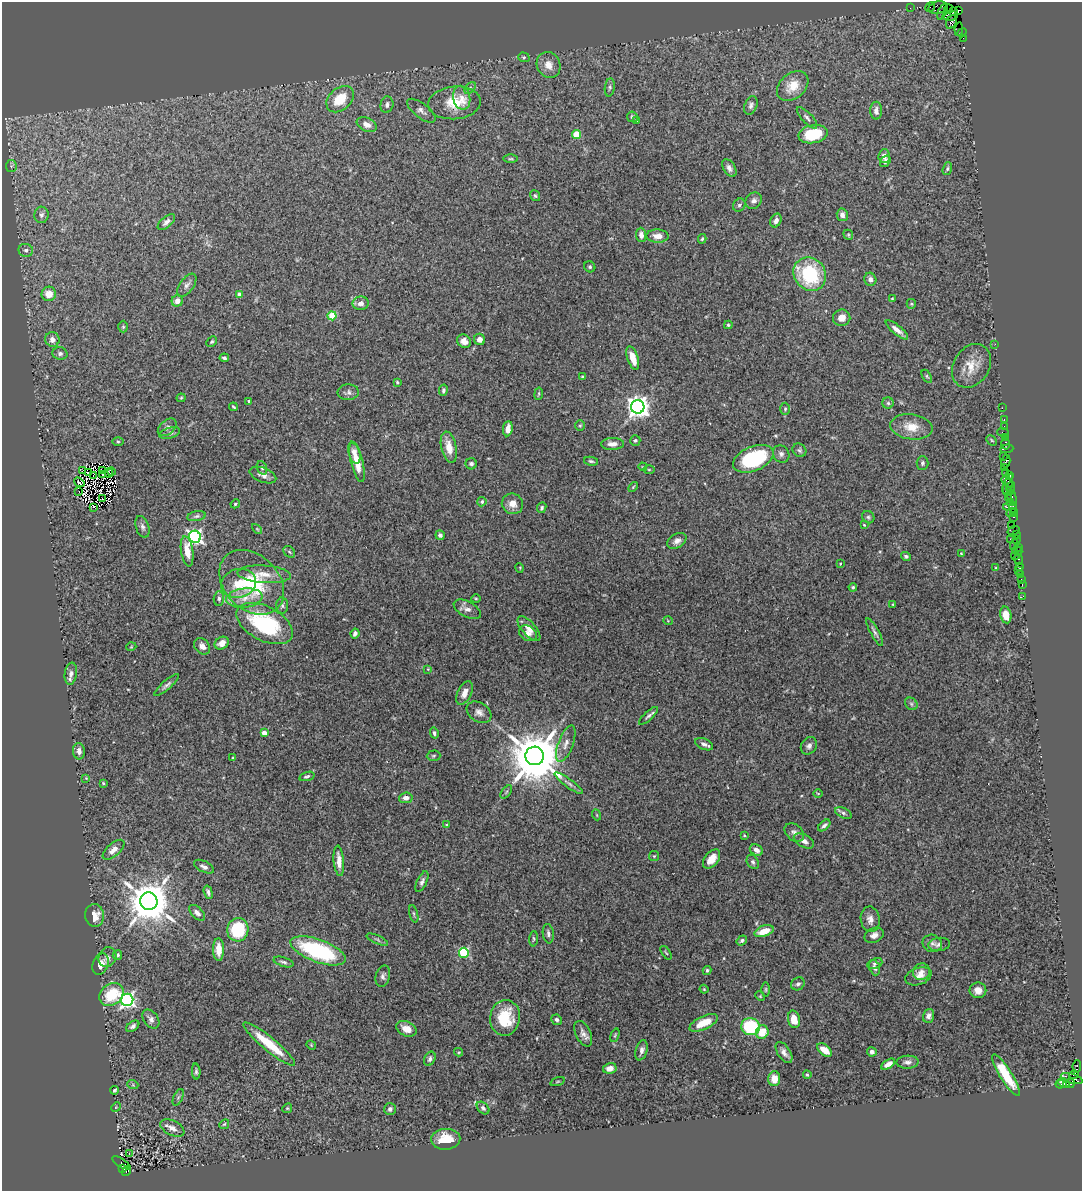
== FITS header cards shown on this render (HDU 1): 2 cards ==
NAXIS1  =                 1080
NAXIS2  =                 1189

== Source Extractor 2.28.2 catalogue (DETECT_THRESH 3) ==
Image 1080 x 1189 px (HDU 1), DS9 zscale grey, 1 PNG px = 1 image px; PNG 1084 x 1193 px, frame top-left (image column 1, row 1189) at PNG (2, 2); each listed source drawn as its Kron ellipse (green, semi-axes under 4 px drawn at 4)
Background 1.68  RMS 0.043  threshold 0.13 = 3 sigma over >= 5 px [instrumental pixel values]
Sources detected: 326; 6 with non-positive FLUX_AUTO (blend fragments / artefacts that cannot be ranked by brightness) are neither listed nor drawn; the other 320 listed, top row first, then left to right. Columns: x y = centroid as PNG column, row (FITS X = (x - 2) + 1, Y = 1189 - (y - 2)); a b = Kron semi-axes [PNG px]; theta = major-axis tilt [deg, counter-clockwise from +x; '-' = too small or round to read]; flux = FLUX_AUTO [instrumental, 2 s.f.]
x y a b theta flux
930 7 5 3 - 32
938 7 9 6 15 580
910 8 2 2 - 29
948 9 4 2 - 70
942 11 9 3 66 340
953 11 3 3 - 440
958 11 3 3 - 360
950 16 8 5 8 2100
951 22 7 5 60 520
959 29 7 2 83 12
962 33 5 3 - 98
963 38 2 2 - 26
524 57 6 4 -19 5
549 65 13 11 -63 29
793 86 18 12 40 47
610 87 9 5 83 6.2
470 88 7 4 46 5.2
462 98 12 8 -77 22
340 99 15 11 42 70
455 103 26 16 5 84
387 105 8 6 77 11
751 105 10 6 67 9.3
421 111 17 7 -37 16
876 111 9 6 90 14
632 117 5 5 - 5.7
807 118 14 5 -47 9.4
636 120 3 3 - 5.9
367 125 10 6 -23 20
577 134 4 4 - 99
813 134 15 9 11 120
884 156 7 5 88 15
511 159 7 3 0 3.6
885 161 6 4 53 7.6
11 166 6 5 - 4.6
729 168 10 6 -59 12
947 169 7 4 73 5.2
535 196 6 4 -52 4.7
754 201 9 7 45 13
739 205 7 5 53 6.5
41 215 8 7 - 11
842 215 6 5 - 12
776 220 7 5 65 13
166 222 10 5 40 11
641 235 7 5 -86 14
848 235 5 4 - 3.7
657 236 11 6 -2 26
702 239 5 3 - 4.3
26 250 7 6 - 9.3
590 267 6 5 - 5.4
810 274 17 15 -48 220
870 279 7 6 - 13
187 285 13 7 53 13
49 294 7 7 - 38
239 294 4 4 - 21
892 298 4 2 - 2.1
177 301 6 5 - 18
361 303 8 7 - 15
911 304 5 4 - 3.7
332 316 4 4 - 100
842 318 8 8 - 22
728 325 4 3 - 4
123 327 6 5 - 4.5
897 330 14 4 -39 18
52 339 7 7 - 18
479 339 6 5 - 17
464 341 7 6 - 22
212 342 6 4 45 4.6
995 344 3 2 - 3.8
60 353 7 6 - 8.8
224 358 4 3 - 6.1
633 358 12 5 -72 40
971 366 23 18 58 58
582 376 3 3 - 3.5
927 376 7 4 -58 4.2
397 382 4 3 - 4
443 390 6 4 80 6
348 392 10 8 5 11
539 394 6 3 81 3.5
181 398 4 4 - 3
249 401 3 3 - 4.7
888 403 5 5 - 6
233 407 4 2 - 3.4
638 407 7 6 - 2300
1002 408 2 2 - 38
785 409 6 5 - 4.9
1004 420 3 2 - 87
580 426 5 5 - 3.9
1004 426 2 2 - 53
167 427 11 7 41 12
911 427 21 12 -8 51
508 429 7 5 84 22
1003 432 6 2 -18 180
170 433 10 5 16 8.5
1005 437 2 2 - 59
635 440 5 5 - 4.9
992 440 6 3 -46 3.4
118 442 6 4 -1 4
612 444 11 6 1 19
1006 444 6 3 88 200
449 447 16 7 -77 36
1007 449 6 3 6 140
799 450 7 6 - 6.5
354 453 11 5 -76 16
781 454 9 8 - 11
1003 456 4 3 - 200
753 459 21 12 23 250
591 461 7 4 -11 5.5
1006 461 6 4 76 340
357 462 20 6 -75 51
922 463 7 6 - 6.8
471 464 6 5 - 8.8
643 467 4 3 - 2.7
1004 467 2 2 - 150
262 468 7 5 -67 6.5
83 470 3 2 - 15
649 470 6 4 -1 3.6
103 471 3 2 - 0.29
111 472 4 3 - 2.7
1005 472 2 2 - 49
89 473 3 2 - 2.4
109 473 4 2 - 5.3
102 474 3 2 - 1.2
93 475 3 2 - 2.9
263 475 14 7 -20 16
1009 475 4 2 - 95
1006 480 4 3 - 180
79 482 6 4 -36 4.7
1008 484 10 3 72 510
633 487 6 3 46 3.3
1011 488 6 3 75 210
1007 490 6 3 -70 130
1010 491 3 3 - 170
79 492 2 2 - 6.5
1008 497 2 2 - 81
1012 498 8 3 -79 410
103 499 2 2 - 1.7
482 502 5 4 - 6.1
1010 502 3 3 - 210
235 504 5 4 - 4
512 504 11 10 - 24
1010 506 7 3 14 190
93 507 2 2 - 2.2
542 508 5 4 - 5.7
1013 508 4 2 - 120
1011 513 5 3 - 280
1014 513 4 2 - 130
196 516 9 5 10 6.6
868 517 6 5 - 5.5
1013 517 3 3 - 110
864 525 3 2 - 2.5
1012 525 2 2 - 78
142 527 11 6 -71 9.6
257 529 6 3 -45 2.8
1014 531 6 3 17 170
1016 534 4 2 - 140
440 535 5 4 - 9
195 537 6 6 - 830
1010 539 3 2 - 280
1017 539 3 2 - 92
677 541 10 7 31 14
1014 545 5 3 - 300
1018 547 2 2 - 110
187 551 15 6 -81 43
1017 551 5 3 - 150
289 552 6 5 - 4.5
961 553 2 2 - 2.1
906 556 5 4 - 6.3
1015 556 4 2 - 610
1019 560 5 3 - 160
840 564 3 2 - 2.5
1020 566 3 3 - 77
520 568 5 3 - 2.3
996 568 4 2 - 2.3
1018 570 3 2 - 29
264 574 27 8 -4 44
1021 574 3 3 - 160
1021 579 2 2 - 24
252 582 37 27 -45 210
239 583 18 14 16 58
1022 585 3 2 - 63
853 587 4 4 - 4.5
1023 596 3 2 - 23
219 598 7 5 87 8.1
244 598 18 9 6 38
476 599 5 3 - 2.9
893 604 3 3 - 2.5
282 606 8 6 -88 8.4
467 609 15 7 -28 16
1006 615 8 5 -78 34
668 621 5 3 - 2.1
265 623 31 17 -28 270
529 629 15 7 -48 21
875 632 16 4 -61 9.5
355 633 5 4 - 11
528 633 9 7 -31 15
222 643 7 6 - 19
202 646 9 7 -48 16
131 647 5 3 - 2.4
428 669 4 4 - 2.5
71 674 11 6 82 14
167 685 16 4 41 10
465 693 13 7 64 22
911 704 7 5 -47 6.3
479 712 13 9 -32 17
648 716 12 4 42 8.5
264 733 4 4 - 37
434 733 5 4 - 6.2
566 744 19 7 69 23
704 744 9 5 -24 11
809 746 9 7 54 11
79 751 8 6 -85 14
434 756 7 5 3 5
535 756 9 9 - 21000
233 758 3 3 - 3.3
307 776 8 4 17 5.7
86 778 4 4 - 2.2
103 783 4 4 - 3.1
569 783 17 4 -36 12
506 792 7 4 53 4.6
818 793 5 3 - 2.4
406 798 7 5 7 15
843 813 9 5 -25 8.1
597 815 5 3 - 2.6
446 825 4 3 - 2.2
824 825 7 3 43 7.1
794 832 11 7 -40 13
744 835 3 3 - 2.8
804 841 11 6 -28 16
114 850 13 6 41 24
756 850 7 5 -29 15
654 856 5 5 - 3.5
712 859 11 6 51 30
339 861 15 5 -85 26
753 862 7 5 -61 7.8
204 867 11 5 -27 12
422 882 11 5 65 9.7
208 892 7 4 -73 8.4
149 901 9 8 - 12000
197 913 10 5 -45 14
414 914 9 3 -75 4.2
95 915 11 9 -82 34
870 919 13 9 -81 19
238 930 12 10 78 150
764 931 10 5 20 49
548 934 10 5 -82 9
874 935 10 7 25 16
534 939 8 4 88 4.9
377 940 11 4 -23 6.3
742 940 5 4 - 6.5
932 943 10 8 -21 12
939 944 11 6 5 13
218 950 11 5 -89 40
318 951 29 11 -20 320
464 953 5 5 - 220
666 953 8 3 -56 3.3
117 955 5 4 - 6.2
107 957 10 8 70 13
284 962 10 4 -17 7.5
875 963 8 5 22 7.3
101 964 11 7 67 23
875 968 8 5 -71 11
707 970 4 4 - 4.7
921 972 9 8 - 15
383 976 11 7 76 11
918 976 13 8 20 22
798 984 7 6 - 8.8
704 989 4 4 - 2.9
766 989 7 3 90 3.7
978 990 8 8 - 22
111 995 13 10 37 110
760 996 5 4 - 2.8
127 1000 6 6 - 850
929 1016 7 5 70 11
505 1018 18 15 82 110
151 1019 10 7 -53 12
794 1019 9 6 -79 40
557 1020 5 5 - 8.1
704 1023 15 6 25 50
133 1026 7 4 36 8.2
751 1027 9 8 - 190
406 1029 11 7 -25 28
762 1032 7 6 - 50
583 1034 14 7 -64 15
615 1035 7 4 71 3.6
269 1044 33 6 -39 92
311 1045 5 4 - 2.7
642 1050 10 6 75 12
825 1050 8 5 -39 28
459 1052 4 4 - 3.2
784 1052 12 6 -57 14
872 1052 5 4 - 9.8
430 1059 7 5 64 9.4
908 1062 11 6 3 12
888 1064 8 4 33 19
1077 1066 6 3 82 160
610 1068 7 5 11 22
196 1072 8 4 -86 6.2
807 1075 4 3 - 3.5
1006 1075 24 6 -58 91
1074 1075 5 3 - 530
774 1079 7 6 - 30
1072 1079 11 4 -17 1600
558 1081 7 3 19 3.8
1064 1083 6 4 -25 200
1070 1083 5 3 - 310
1060 1084 4 3 - 210
133 1085 5 3 - 3.1
114 1090 4 3 - 5.4
178 1097 9 4 67 5.8
116 1107 5 4 - 2.9
287 1108 5 4 - 3.4
483 1108 7 5 -45 8
390 1109 6 6 - 8.8
224 1124 5 4 - 4.3
172 1128 13 7 -26 19
446 1139 14 10 3 67
129 1154 4 3 - 7
121 1163 10 3 -32 240
122 1168 4 3 - 670
126 1171 5 4 - 630
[6 non-positive-flux detections neither listed nor drawn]